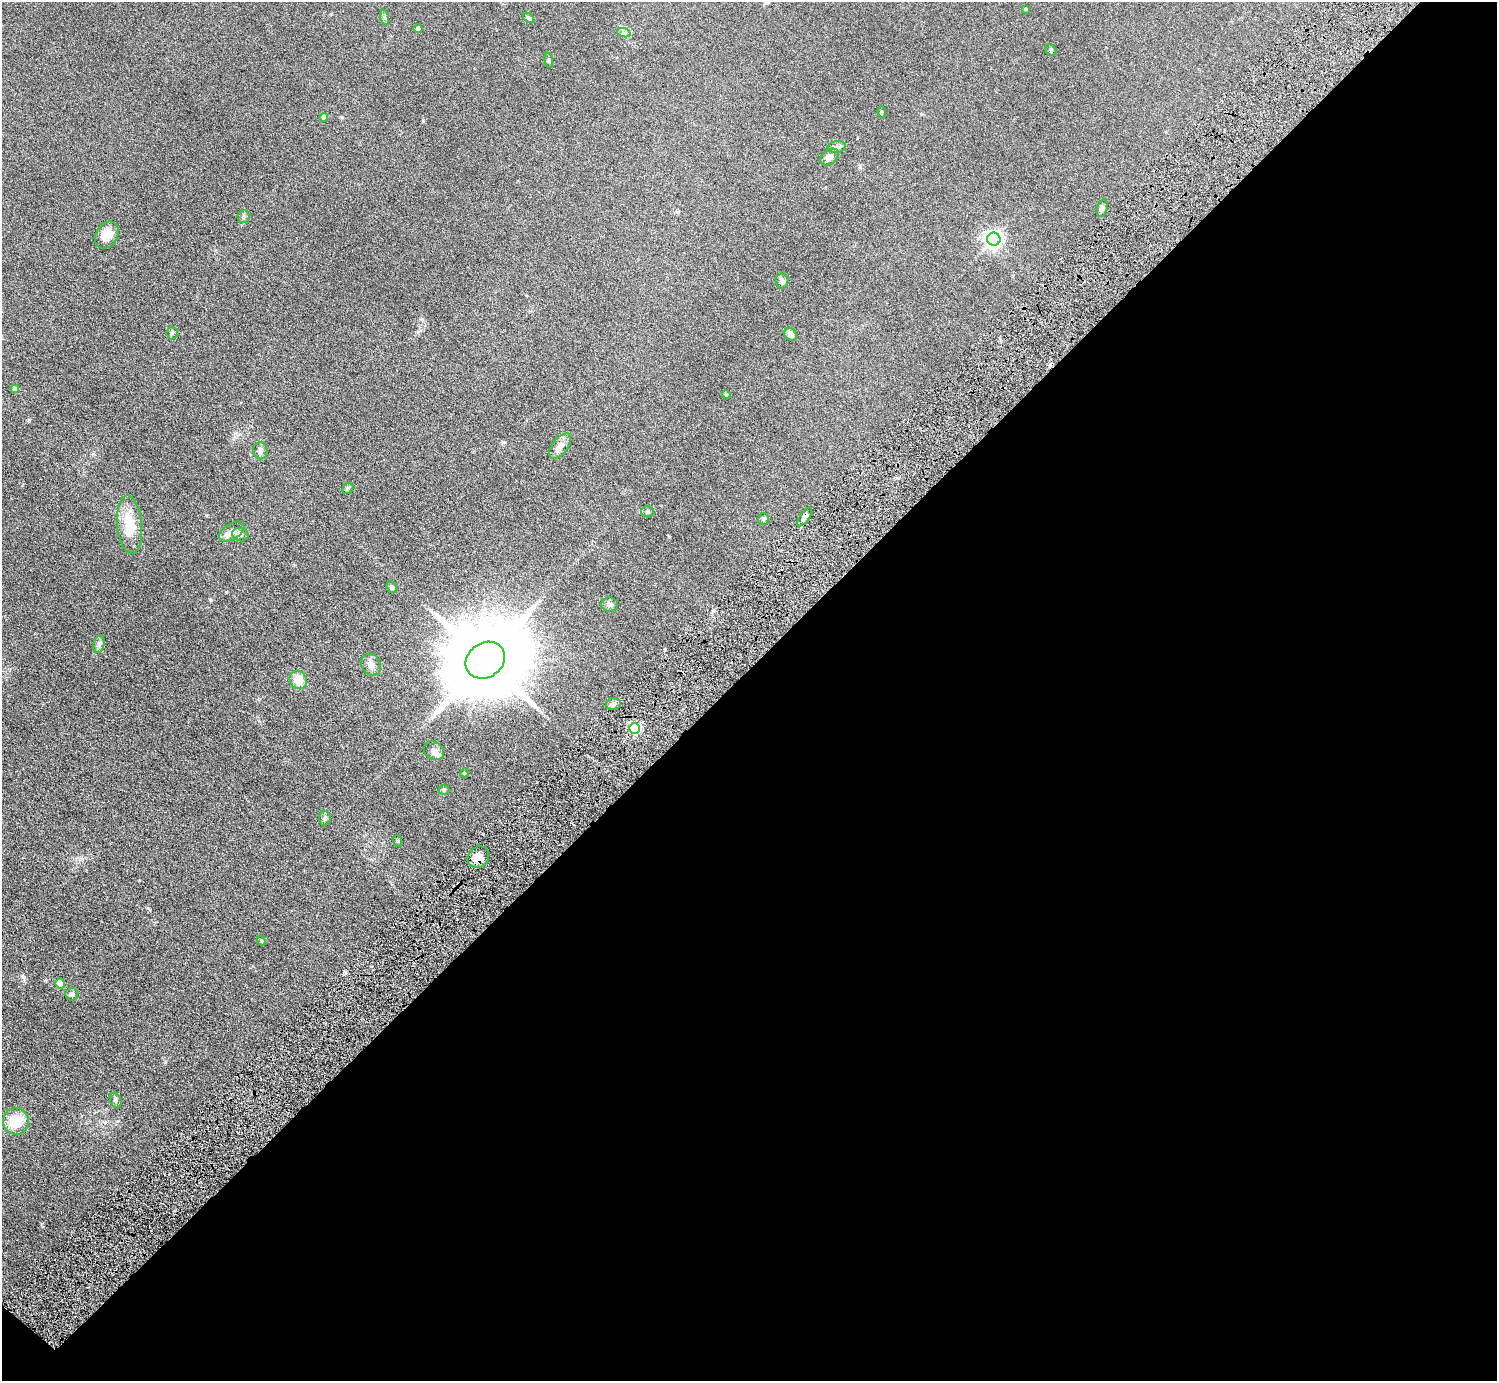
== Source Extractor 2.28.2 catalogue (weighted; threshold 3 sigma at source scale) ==
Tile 12 of 4 x 4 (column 4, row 3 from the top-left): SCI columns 4593-6087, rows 1742-3120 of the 6098 x 6100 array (HDU 1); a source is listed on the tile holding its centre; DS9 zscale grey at full resolution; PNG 1499 x 1383 px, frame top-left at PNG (2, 2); each listed source drawn as its Kron ellipse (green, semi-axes under 4 px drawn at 4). Shown black and unused: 52% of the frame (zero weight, under 6 of 11 exposures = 5% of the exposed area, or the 3 px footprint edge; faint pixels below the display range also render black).
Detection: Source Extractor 2.28.2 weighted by HDU 2 'WHT'; one run over the whole footprint, this tile lists its part. Background 0.103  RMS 0.006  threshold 0.0246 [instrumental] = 3 sigma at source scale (4.09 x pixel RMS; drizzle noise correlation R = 1.36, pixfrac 0.8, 0.05/0.05 arcsec/px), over >= 5 px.
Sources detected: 50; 2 inside a brighter listed object's ellipse — not listed separately; the other 48 listed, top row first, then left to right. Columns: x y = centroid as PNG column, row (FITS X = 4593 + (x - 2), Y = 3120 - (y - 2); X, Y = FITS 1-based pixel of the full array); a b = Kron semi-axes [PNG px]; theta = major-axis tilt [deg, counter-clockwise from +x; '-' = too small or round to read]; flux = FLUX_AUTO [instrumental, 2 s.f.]
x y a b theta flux
1026 9 3 3 - 0.46
384 18 8 4 -80 0.87
529 18 6 4 -41 0.8
418 28 4 4 - 1.3
624 33 7 4 -18 1.1
1051 50 6 5 - 0.77
549 60 8 4 -82 0.73
881 112 5 3 - 0.5
324 117 4 4 - 2.8
837 147 9 6 9 1.4
829 157 10 7 35 2.8
1102 208 9 5 75 1.3
243 217 6 6 - 1.1
107 235 14 11 62 7.3
994 239 6 6 - 210
782 281 7 6 - 1.2
172 333 6 5 - 0.95
790 334 7 5 -44 2.7
15 389 4 4 - 2.1
726 394 4 4 - 0.88
560 446 15 7 52 4
260 451 8 7 - 1.8
348 488 6 4 44 0.83
647 512 6 5 - 0.89
805 517 11 5 55 1.9
763 519 6 5 - 0.76
129 525 29 12 -85 15
232 532 14 8 32 3.1
240 535 8 6 -14 1.6
392 587 6 4 -65 1.3
610 605 8 7 - 1.8
99 644 9 5 75 1.5
485 660 21 17 35 7900
371 665 11 9 -57 3
298 680 9 8 - 7.4
613 704 7 6 - 1.5
635 728 5 5 - 54
434 751 10 8 -34 2.2
464 773 5 3 - 0.39
444 790 5 5 - 0.72
325 818 7 5 -86 1.2
398 841 6 4 -71 0.56
478 857 11 10 - 6.4
261 941 5 4 - 0.57
60 983 5 4 - 9
72 994 6 6 - 1.3
116 1100 8 5 -66 1.1
16 1121 13 13 - 15
Overlapping masked pixels (flux is a lower limit): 2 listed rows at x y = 805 517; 478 857
Unlisted compact peaks at least as high as the median listed source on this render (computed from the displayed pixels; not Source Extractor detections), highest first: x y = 23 977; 226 592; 165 1062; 422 319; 503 442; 669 536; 211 600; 423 120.